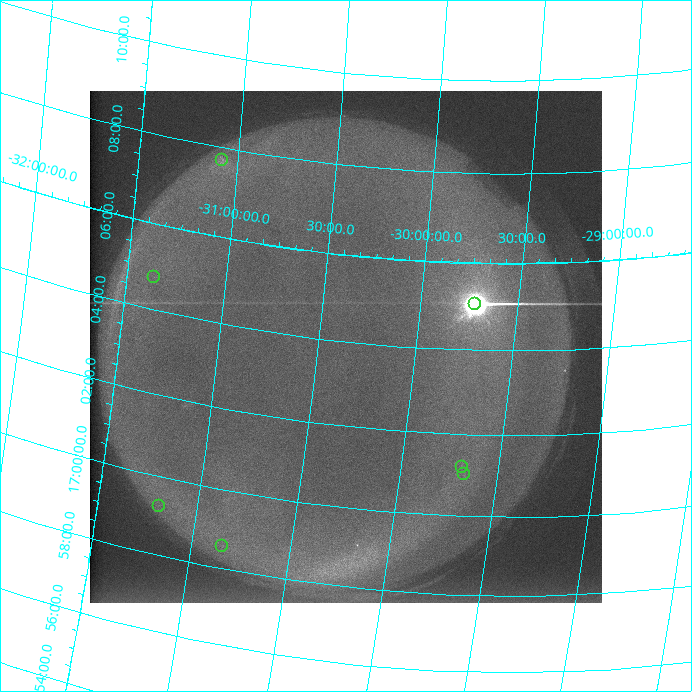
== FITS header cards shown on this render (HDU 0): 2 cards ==
NAXIS1  =                  512 /
NAXIS2  =                  512 /

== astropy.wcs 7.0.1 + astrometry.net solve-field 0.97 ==
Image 512 x 512 px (HDU 0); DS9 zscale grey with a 90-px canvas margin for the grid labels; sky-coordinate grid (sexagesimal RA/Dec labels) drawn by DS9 from the SOLVED WCS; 7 Tycho-2 reference stars matched to detected sources circled (green)
Header WCS: none
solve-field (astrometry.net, Tycho-2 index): SOLVED blind (the file carries no WCS)
Solved WCS: RA---TAN-SIP/DEC--TAN-SIP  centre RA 17:03:54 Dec -30:21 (255.97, -30.36 deg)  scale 18.4 arcsec/px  FOV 156.9' x 157.0'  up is +97 deg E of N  parity normal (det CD < 0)
(file carries no celestial WCS; the grid is the blind solution)
Tycho-2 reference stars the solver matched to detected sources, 7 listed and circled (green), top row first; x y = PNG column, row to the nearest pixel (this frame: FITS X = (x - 90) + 1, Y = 512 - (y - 91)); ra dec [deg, ICRS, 3 dp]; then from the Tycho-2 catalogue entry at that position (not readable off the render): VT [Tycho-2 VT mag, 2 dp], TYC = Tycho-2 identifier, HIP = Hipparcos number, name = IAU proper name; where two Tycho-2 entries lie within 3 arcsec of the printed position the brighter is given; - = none
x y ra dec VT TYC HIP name
222 160 256.934 -31.078 7.23 7361-112-1 83812 -
154 277 256.193 -31.363 7.49 7360-79-1 83569 -
475 304 256.267 -29.720 8.76 6823-1023-1 83592 -
462 467 255.302 -29.684 8.16 6822-1205-1 83280 -
464 474 255.256 -29.672 7.65 6822-965-1 83258 -
159 506 254.819 -31.192 8.81 7360-2770-1 - -
222 546 254.647 -30.844 7.97 7360-831-1 83079 -